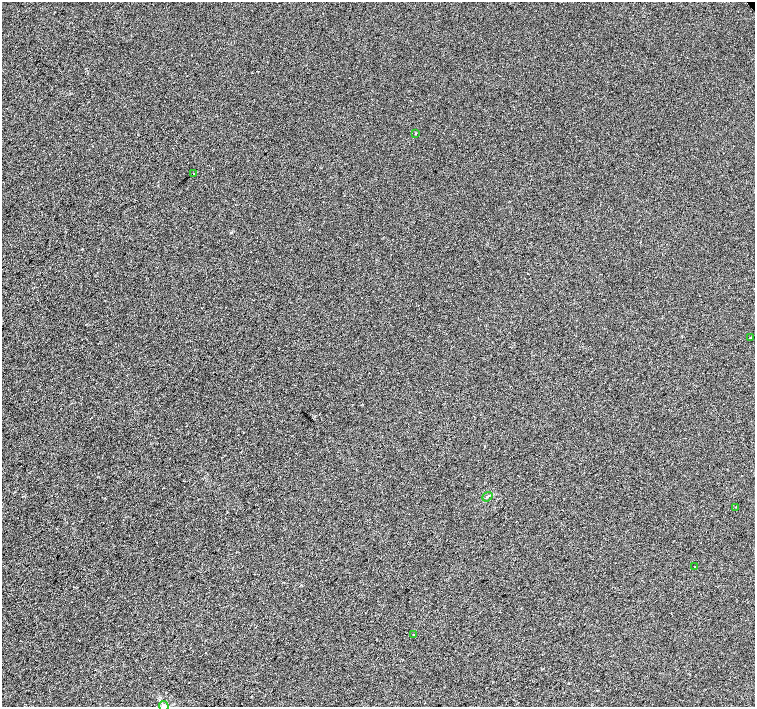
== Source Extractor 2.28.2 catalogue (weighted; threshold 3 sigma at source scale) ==
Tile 7 of 4 x 4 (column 3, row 2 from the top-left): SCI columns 3015-4520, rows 3033-4441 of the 6025 x 6000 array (HDU 1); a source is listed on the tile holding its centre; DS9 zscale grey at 2 x 2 block average (1 PNG px = mean of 2 x 2 image px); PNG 757 x 709 px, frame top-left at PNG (2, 2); each listed source drawn as its Kron ellipse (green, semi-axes under 4 px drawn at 4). Shown black and unused: <1% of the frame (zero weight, under 2 of 3 exposures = <1% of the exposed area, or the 3 px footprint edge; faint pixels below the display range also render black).
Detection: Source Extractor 2.28.2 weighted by HDU 2 'WHT'; one run over the whole footprint, this tile lists its part. Background 1.90e-04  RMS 0.0056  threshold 0.0252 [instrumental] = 3 sigma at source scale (4.5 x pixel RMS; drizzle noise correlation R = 1.50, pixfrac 1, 0.0396/0.0396 arcsec/px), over >= 5 px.
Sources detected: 8; all 8 listed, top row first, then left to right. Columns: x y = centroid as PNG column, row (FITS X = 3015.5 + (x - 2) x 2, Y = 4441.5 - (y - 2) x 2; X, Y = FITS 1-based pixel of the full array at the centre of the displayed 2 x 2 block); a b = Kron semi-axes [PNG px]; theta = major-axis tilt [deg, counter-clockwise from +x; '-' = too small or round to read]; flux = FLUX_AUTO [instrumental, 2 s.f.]
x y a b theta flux
416 133 2 2 - 0.79
193 174 2 2 - 16
750 338 2 2 - 2.2
487 497 5 2 - 1.3
736 507 2 2 - 1.4
695 567 2 2 - 1.8
413 634 2 2 - 0.7
164 706 5 4 - 3.2
Overlapping masked pixels (flux is a lower limit): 1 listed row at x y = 193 174
Isophote crosses this tile's border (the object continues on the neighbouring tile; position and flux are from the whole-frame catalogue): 1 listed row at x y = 164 706